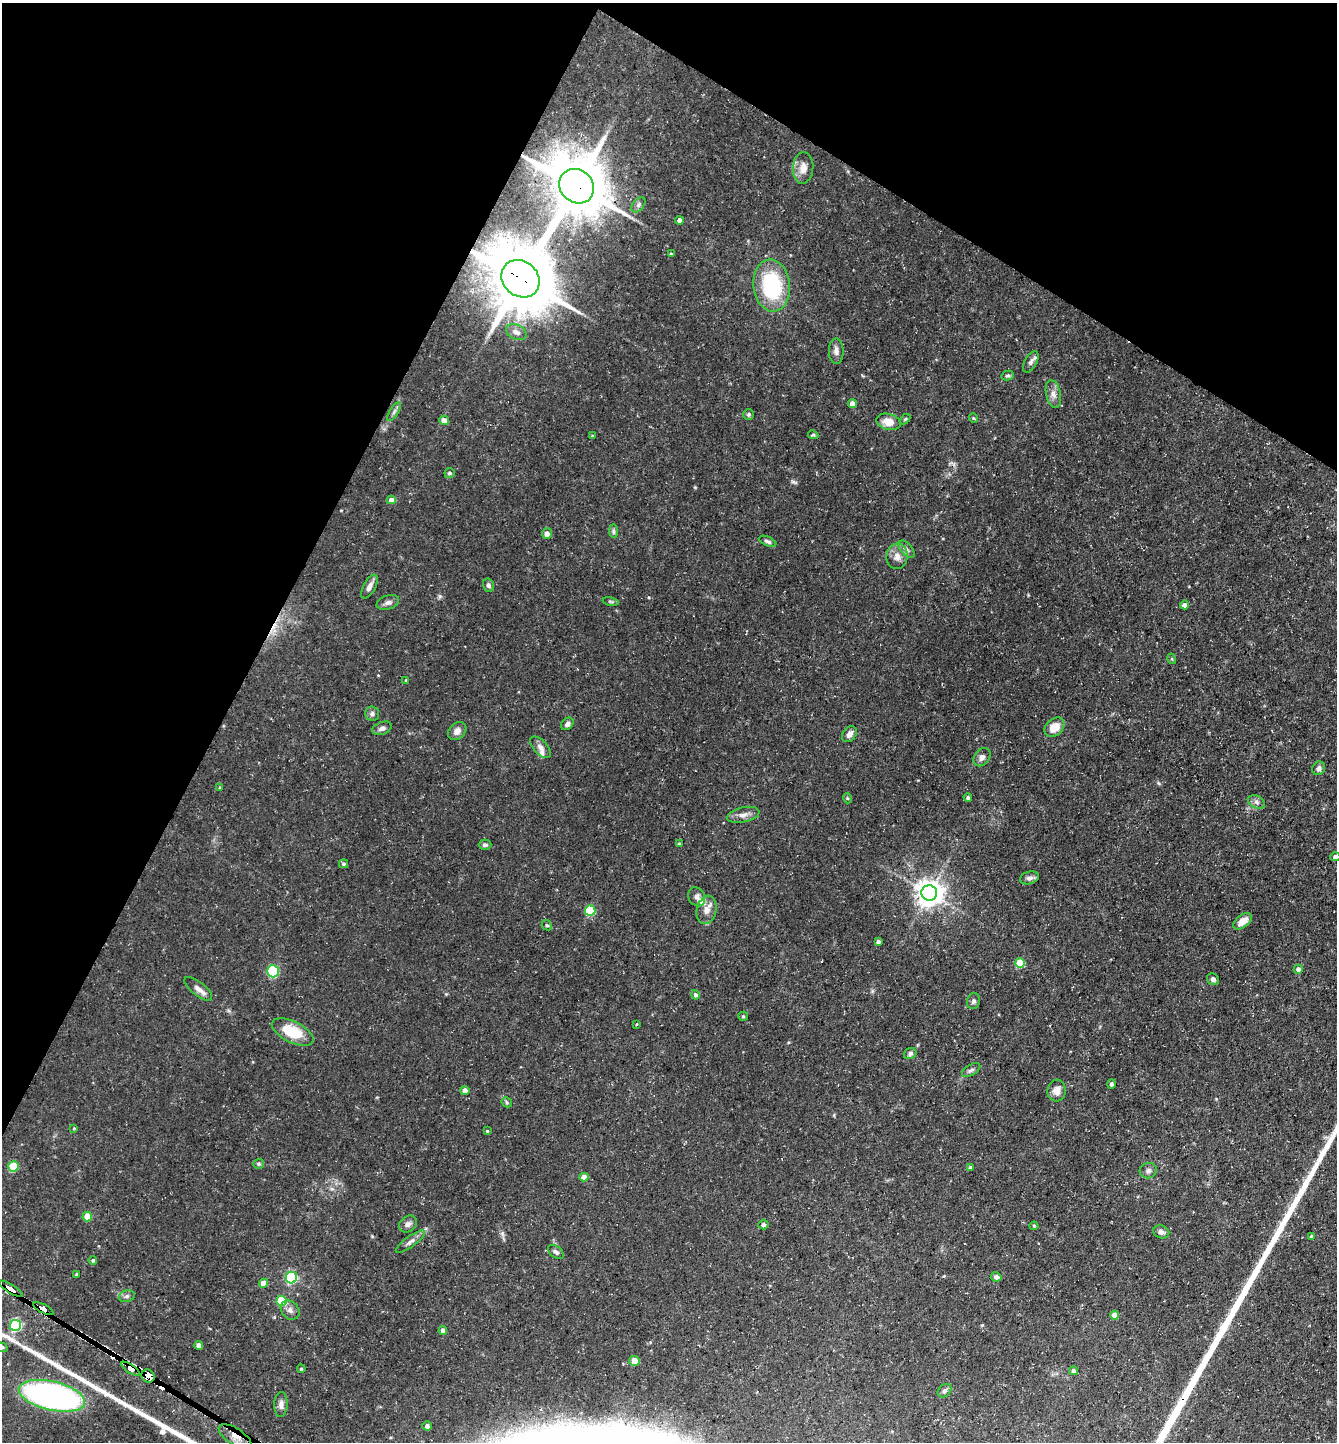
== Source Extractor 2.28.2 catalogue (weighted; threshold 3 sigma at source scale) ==
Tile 2 of 4 x 4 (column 2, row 1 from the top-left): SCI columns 1481-2815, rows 4321-5760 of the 5770 x 5760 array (HDU 1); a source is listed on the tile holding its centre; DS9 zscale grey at full resolution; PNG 1339 x 1444 px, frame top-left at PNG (2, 3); each listed source drawn as its Kron ellipse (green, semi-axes under 4 px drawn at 4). Shown black and unused: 27% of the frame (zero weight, under 3 of 5 exposures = <1% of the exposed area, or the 3 px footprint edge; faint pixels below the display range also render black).
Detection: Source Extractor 2.28.2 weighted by HDU 2 'WHT'; one run over the whole footprint, this tile lists its part. Background 0.0709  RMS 0.0045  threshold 0.0205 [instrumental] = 3 sigma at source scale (4.5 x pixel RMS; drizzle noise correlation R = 1.50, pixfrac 1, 0.05/0.05 arcsec/px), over >= 5 px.
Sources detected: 123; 2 cosmic-ray / hot-pixel residue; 1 long thin detection or spike segment (spike, bleed or trail) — neither listed nor drawn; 3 inside a brighter listed object's ellipse — not listed separately; the other 117 listed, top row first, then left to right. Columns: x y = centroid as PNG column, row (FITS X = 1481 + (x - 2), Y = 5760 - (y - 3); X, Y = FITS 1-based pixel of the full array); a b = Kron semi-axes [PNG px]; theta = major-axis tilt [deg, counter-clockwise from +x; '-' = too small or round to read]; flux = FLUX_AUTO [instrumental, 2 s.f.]
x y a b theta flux
803 168 16 10 86 4.2
577 186 18 16 -45 2600
638 205 9 5 51 1.2
679 220 4 4 - 1.9
671 254 3 3 - 0.57
520 279 20 17 -42 3200
772 285 26 18 -84 37
516 332 11 7 -26 2
836 351 12 7 -89 2.1
1031 362 11 6 61 1.8
1008 375 6 4 14 0.79
1053 394 14 7 -78 2.6
852 404 4 4 - 3.7
394 412 11 4 57 1.1
748 414 5 5 - 0.78
973 418 5 3 - 0.38
905 419 6 4 44 0.53
444 420 5 4 - 3.5
888 422 12 8 -15 5.9
813 435 5 4 - 0.53
592 436 3 3 - 0.47
449 473 5 5 - 1
391 500 4 4 - 2.6
613 531 7 4 -89 0.88
547 533 5 5 - 2.7
768 541 9 4 -23 1.1
907 549 10 5 -49 1.5
897 556 13 10 83 3.6
489 585 7 5 -73 1.1
369 587 13 6 62 2.4
611 601 8 4 -9 0.66
388 603 12 7 19 1.8
1184 605 4 4 - 2.3
1172 659 5 3 - 0.42
406 680 4 3 - 0.41
372 714 7 7 - 1.3
567 724 7 5 44 1.4
1054 727 11 8 43 6.5
382 728 10 6 21 1.7
457 731 10 7 41 2.3
849 734 9 6 51 2.2
540 747 13 7 -46 2.2
982 757 10 7 54 2.1
1319 768 7 6 - 1.5
220 787 4 3 - 0.57
968 797 4 4 - 0.96
847 798 5 3 - 0.4
1256 802 9 6 -27 1.5
743 815 17 7 13 2.8
679 844 4 4 - 0.73
485 845 6 5 - 1.1
1335 857 5 4 - 2
344 864 4 4 - 0.83
1029 878 9 6 14 1.6
929 893 8 7 - 520
697 897 10 8 -60 1.9
707 910 14 9 77 3.7
590 911 5 5 - 28
1243 921 11 6 39 4.3
547 925 5 4 - 0.69
878 942 3 3 - 1.2
1020 963 5 5 - 15
1298 969 4 4 - 1.8
273 971 6 6 - 27
1213 979 6 5 - 1.2
198 989 17 7 -38 2.5
695 995 5 4 - 1.1
973 1001 8 6 76 1.2
743 1016 5 4 - 0.61
637 1024 4 2 - 0.34
293 1032 22 10 -26 15
910 1054 6 5 - 1.2
971 1070 10 5 31 1.2
1111 1084 5 4 - 0.87
465 1091 4 4 - 3
1057 1091 11 9 84 3
507 1102 6 4 -47 0.63
74 1128 4 3 - 0.4
487 1131 4 3 - 0.48
259 1164 5 5 - 0.74
13 1167 5 5 - 19
970 1167 4 3 - 0.7
1148 1171 8 7 - 1.4
584 1177 4 4 - 4.1
87 1216 5 5 - 8.1
408 1224 10 7 37 1.8
763 1224 5 5 - 1.3
1034 1226 4 4 - 0.47
1161 1232 8 6 -22 1.5
1312 1236 4 4 - 1
410 1241 17 5 35 2.2
556 1252 9 5 -38 1.1
93 1260 4 4 - 0.74
77 1274 3 3 - 0.84
996 1277 5 4 - 1.3
291 1278 6 5 - 49
263 1283 4 4 - 5.3
11 1289 14 3 -32 210
127 1296 8 6 17 1.1
282 1301 5 5 - 18
43 1309 11 3 -27 220
290 1310 10 8 -47 2.3
1115 1315 4 4 - 5.3
16 1325 5 5 - 54
443 1330 4 4 - 3.2
199 1345 4 4 - 2.4
2 1347 6 4 -20 0.71
635 1361 5 5 - 7.4
131 1369 11 3 -34 250
301 1369 4 3 - 0.51
1073 1371 4 4 - 1.4
148 1376 7 6 - 2100
944 1391 8 6 43 1.3
52 1396 34 14 -13 130
281 1405 12 6 88 2.1
427 1426 4 4 - 1.7
235 1436 19 8 -33 4.6
Overlapping masked pixels (flux is a lower limit): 7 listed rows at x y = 577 186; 520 279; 11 1289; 43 1309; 131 1369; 148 1376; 235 1436
Isophote crosses this tile's border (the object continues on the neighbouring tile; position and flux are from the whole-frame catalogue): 2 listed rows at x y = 1335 857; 2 1347